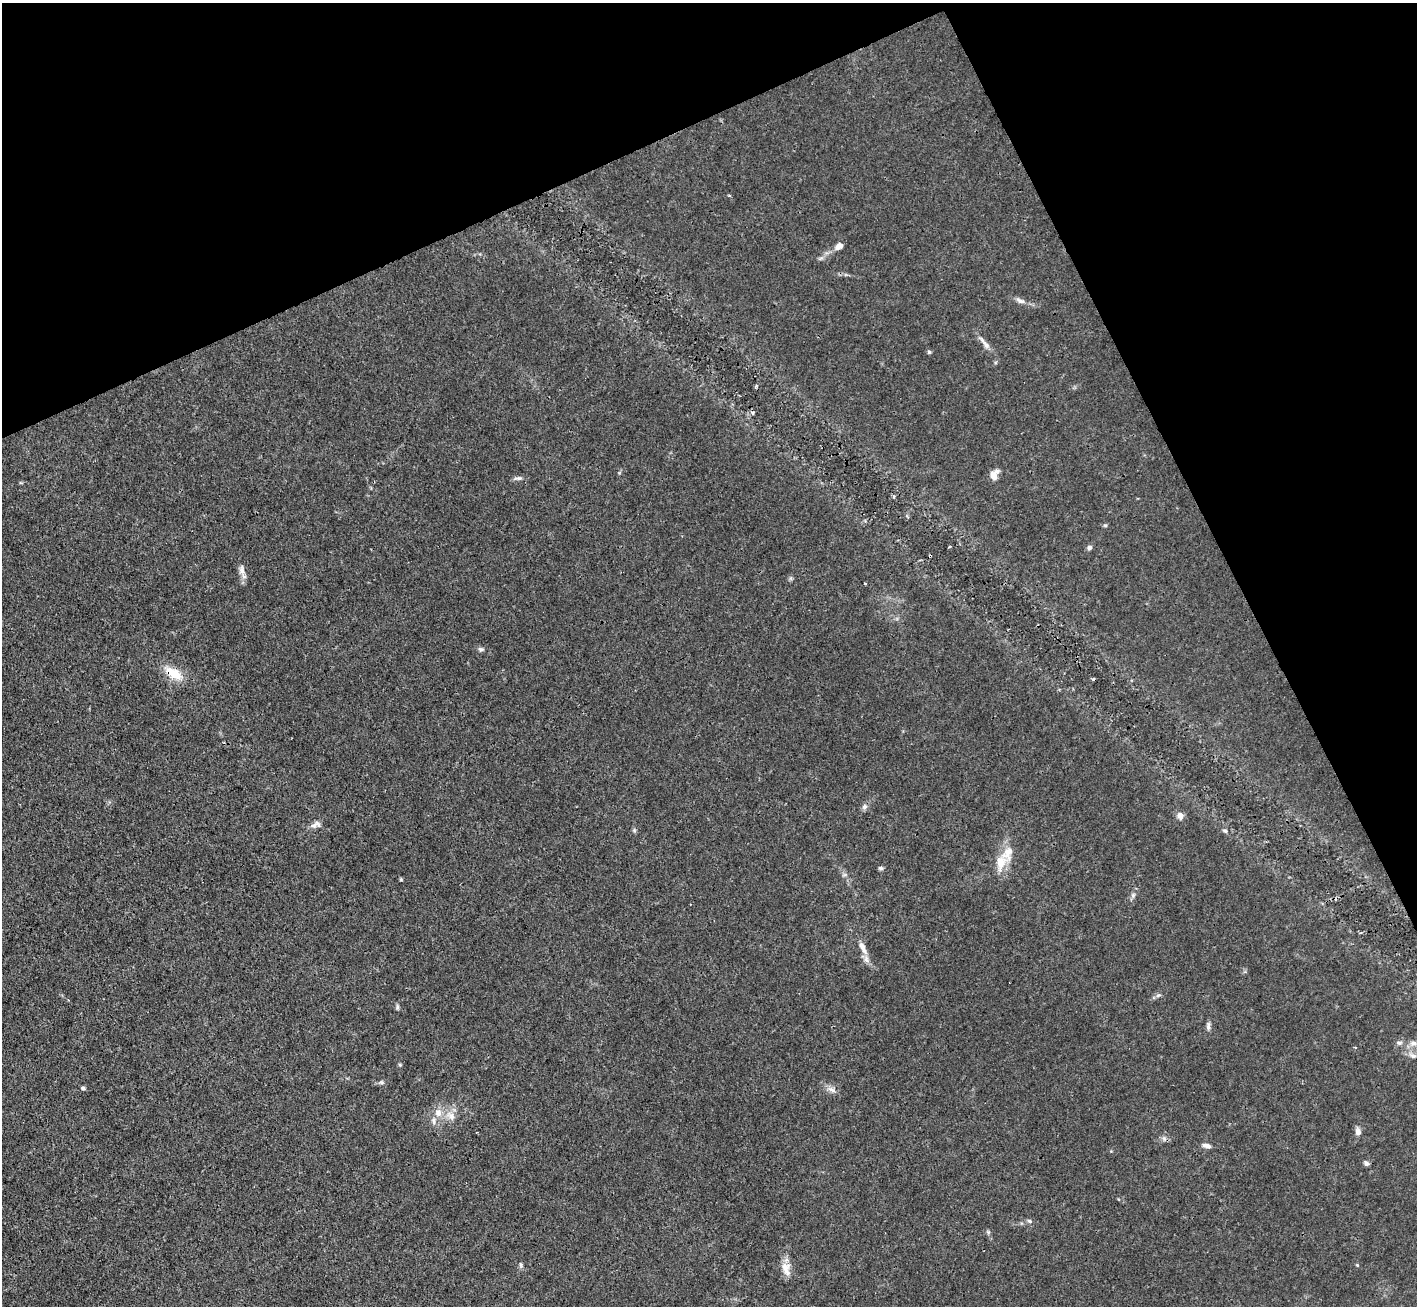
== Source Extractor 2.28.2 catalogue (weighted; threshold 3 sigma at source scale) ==
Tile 3 of 4 x 4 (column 3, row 1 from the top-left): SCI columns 2833-4247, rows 4196-5499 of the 5664 x 5650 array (HDU 1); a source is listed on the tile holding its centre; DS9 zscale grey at full resolution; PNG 1419 x 1308 px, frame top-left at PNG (2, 3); no overlay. Shown black and unused: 23% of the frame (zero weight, under 3 of 4 exposures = <1% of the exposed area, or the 3 px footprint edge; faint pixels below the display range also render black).
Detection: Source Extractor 2.28.2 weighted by HDU 2 'WHT'; one run over the whole footprint, this tile lists its part. Background 0.0224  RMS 0.0032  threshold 0.0142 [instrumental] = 3 sigma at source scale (4.5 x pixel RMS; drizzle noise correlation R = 1.50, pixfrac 1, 0.05/0.05 arcsec/px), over >= 5 px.
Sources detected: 48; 1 cosmic-ray / hot-pixel residue — not listed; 4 inside a brighter listed object's ellipse — not listed separately; the other 43 listed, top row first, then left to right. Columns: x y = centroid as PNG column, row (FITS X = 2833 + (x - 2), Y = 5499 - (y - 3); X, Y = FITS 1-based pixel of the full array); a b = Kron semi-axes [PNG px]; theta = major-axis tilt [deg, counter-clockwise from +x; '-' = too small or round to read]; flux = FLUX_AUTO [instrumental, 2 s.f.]
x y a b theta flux
839 246 10 7 39 1.9
1020 301 13 6 -21 1.5
985 343 24 6 -51 2.2
929 352 5 4 - 0.48
753 413 5 3 - 0.41
994 475 12 7 66 2.8
518 478 14 5 8 1
1105 525 5 5 - 0.43
1089 547 6 5 - 0.86
242 570 14 8 -79 2
865 583 3 3 - 0.53
481 649 9 5 -8 0.74
174 673 27 11 -32 7.3
864 807 8 7 - 1
1180 815 9 7 -72 1.8
314 825 10 7 15 1.3
1225 831 7 5 -17 0.67
1007 853 27 16 73 6.2
881 868 6 5 - 0.71
401 879 5 4 - 0.33
1133 895 7 6 - 0.84
862 947 16 7 -64 2.7
1158 995 8 5 21 0.74
397 1007 9 4 86 0.58
1208 1026 12 5 -90 0.98
1399 1043 9 5 0 0.93
1414 1043 10 6 -8 1.2
1355 1048 3 3 - 0.46
1413 1055 12 7 -20 1.8
400 1065 5 4 - 0.43
381 1082 6 5 - 0.58
83 1088 6 4 -23 0.53
832 1090 12 6 -26 1.6
451 1116 17 9 -38 3.1
434 1121 11 4 -90 1
1358 1131 9 6 -88 1.6
1164 1139 8 5 -63 0.87
1207 1146 11 5 -14 1.4
1366 1163 7 5 -45 0.88
1030 1221 7 4 -28 0.66
521 1265 8 5 -66 0.63
1357 1265 4 4 - 0.29
786 1269 21 11 -72 3.6
Overlapping masked pixels (flux is a lower limit): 1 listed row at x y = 174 673